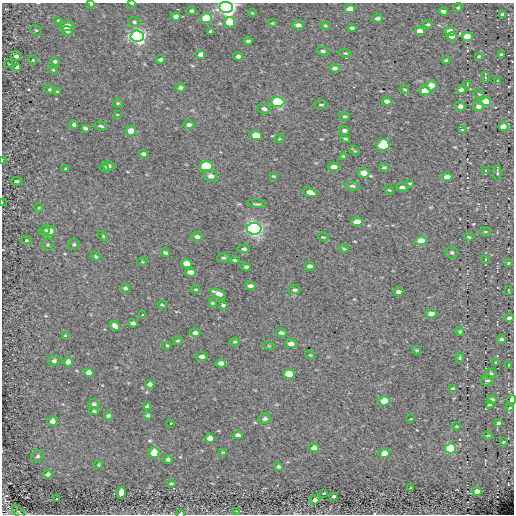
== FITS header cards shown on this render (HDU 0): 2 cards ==
NAXIS1  =                  512
NAXIS2  =                  512

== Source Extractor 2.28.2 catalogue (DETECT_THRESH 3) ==
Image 512 x 512 px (HDU 0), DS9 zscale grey, 1 PNG px = 1 image px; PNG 516 x 516 px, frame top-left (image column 1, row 512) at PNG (2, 3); each listed source drawn as its Kron ellipse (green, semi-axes under 4 px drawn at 4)
Background -0.0613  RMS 5.3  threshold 16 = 3 sigma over >= 5 px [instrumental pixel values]
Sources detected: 211; all 211 listed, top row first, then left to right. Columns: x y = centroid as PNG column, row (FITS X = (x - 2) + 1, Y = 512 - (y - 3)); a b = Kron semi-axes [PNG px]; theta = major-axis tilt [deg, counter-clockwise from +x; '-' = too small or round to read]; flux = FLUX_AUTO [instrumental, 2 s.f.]
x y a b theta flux
132 3 4 2 - 430
91 4 3 3 - 370
226 7 7 5 -2 210000
458 8 4 3 - 470
350 9 5 4 - 5200
191 11 4 3 - 880
443 11 5 3 - 1100
252 13 4 4 - 290
502 14 4 3 - 1000
176 16 4 4 - 1900
206 18 5 4 - 18000
377 18 5 4 - 860
58 20 3 2 - 290
134 22 6 5 - 740
229 22 6 5 - 11000
272 23 3 3 - 320
428 24 4 4 - 560
298 25 5 4 - 1700
325 25 5 3 - 410
67 26 7 4 17 4200
352 28 4 3 - 990
36 30 6 5 - 580
67 31 5 4 - 1300
211 31 4 3 - 630
420 31 5 4 - 4300
450 31 5 4 - 5800
137 36 7 5 -4 110000
452 36 5 4 - 3100
467 37 5 4 - 9300
248 41 4 3 - 860
323 51 6 4 -8 720
345 53 7 4 -9 500
201 54 5 4 - 3100
501 54 3 3 - 420
16 56 5 5 - 1300
238 56 5 4 - 1500
479 56 3 3 - 440
33 60 4 4 - 470
160 60 4 3 - 1300
446 60 4 2 - 550
55 61 4 4 - 820
9 64 3 2 - 220
17 67 4 4 - 1400
334 68 5 4 - 1200
53 70 5 4 - 410
485 77 5 2 - 410
497 80 2 2 - 180
467 84 4 2 - 330
431 85 5 5 - 3800
180 88 5 3 - 1000
49 89 5 4 - 600
404 89 5 3 - 450
461 90 4 4 - 1500
425 91 5 4 - 4800
57 92 3 3 - 340
479 94 5 3 - 380
387 101 5 4 - 1300
278 102 6 5 - 39000
486 102 5 4 - 12000
118 103 5 4 - 440
321 105 7 3 0 370
460 106 5 4 - 1400
478 106 6 4 -7 1700
264 109 6 4 -14 1100
117 114 4 2 - 230
345 116 5 4 - 530
74 125 4 3 - 1100
189 125 5 4 - 1100
101 126 6 4 -17 680
503 127 5 4 - 6000
85 128 4 3 - 840
344 130 5 3 - 980
462 130 4 3 - 260
131 131 5 4 - 6700
256 135 6 4 -3 8300
279 139 4 3 - 320
346 139 4 3 - 490
383 145 6 5 - 17000
355 151 5 4 - 390
143 154 4 3 - 960
344 156 4 3 - 490
2 160 3 2 - 230
109 166 6 4 4 1000
206 166 6 5 - 26000
334 167 6 4 -5 2200
384 167 5 3 - 610
104 168 4 3 - 550
66 169 3 3 - 600
485 171 3 2 - 280
363 173 6 4 -3 4000
497 173 8 3 88 720
211 176 7 5 -10 2000
274 176 4 2 - 310
447 177 5 4 - 3000
17 181 5 4 - 690
410 183 4 3 - 370
352 186 7 4 -6 820
402 187 6 4 -2 1100
389 190 5 4 - 400
310 192 7 4 -18 2800
2 202 3 2 - 410
257 204 9 3 -6 640
39 207 4 3 - 340
357 222 6 4 0 4000
254 229 7 6 - 100000
44 230 6 4 26 810
49 231 6 5 - 4100
485 232 6 4 -11 540
103 236 6 4 -46 420
197 237 6 4 -9 1200
323 237 5 3 - 360
469 237 4 3 - 360
26 240 5 5 - 630
421 241 6 4 3 7000
74 244 6 5 - 710
48 245 6 5 - 590
244 249 6 4 3 670
344 249 5 3 - 400
165 253 5 3 - 900
452 253 6 6 - 790
95 256 5 4 - 510
223 258 6 4 4 510
235 260 5 3 - 530
485 260 4 2 - 290
142 262 5 3 - 300
186 263 6 4 -13 3600
508 263 4 4 - 420
309 266 5 3 - 1000
246 267 4 3 - 740
190 272 6 4 -6 2200
250 286 5 4 - 1300
125 288 4 3 - 930
196 289 4 3 - 360
295 290 6 4 3 760
509 291 3 2 - 220
398 292 5 3 - 1300
218 294 8 4 -22 3000
212 303 4 3 - 420
162 305 4 3 - 360
223 305 4 3 - 700
431 314 5 4 - 2200
143 315 4 2 - 250
509 318 4 3 - 1300
133 323 4 3 - 1200
115 326 5 4 - 1500
460 331 4 4 - 540
195 333 5 4 - 1100
281 333 5 3 - 960
66 336 4 3 - 830
501 339 4 3 - 850
177 341 5 3 - 420
235 342 5 4 - 400
291 344 6 4 -3 2000
167 345 4 3 - 410
269 346 6 3 -19 310
417 350 4 4 - 420
310 355 5 3 - 310
201 356 6 4 -6 1400
460 358 5 4 - 480
54 361 5 5 - 1000
68 362 4 4 - 2200
496 362 4 3 - 340
221 363 5 4 - 1800
508 365 3 2 - 210
89 373 5 4 - 3300
289 374 6 4 -3 10000
491 374 6 5 - 950
487 381 7 5 13 760
150 384 4 4 - 1400
453 388 4 2 - 520
492 400 4 3 - 1000
512 400 4 3 - 3100
384 401 5 4 - 10000
94 404 5 5 - 870
489 404 4 3 - 940
147 406 4 4 - 1000
510 408 4 3 - 360
94 411 5 3 - 490
148 415 4 3 - 640
108 416 4 4 - 1100
265 419 6 5 - 800
411 419 4 3 - 280
52 421 5 5 - 2000
171 423 2 2 - 290
498 423 3 3 - 710
457 426 4 3 - 340
238 435 5 4 - 1100
488 435 4 3 - 330
210 438 5 4 - 2800
503 442 3 2 - 350
314 448 5 4 - 2400
451 449 5 5 - 26000
223 452 4 3 - 350
154 453 5 5 - 13000
384 453 5 4 - 3400
38 456 7 5 45 830
168 459 4 4 - 1000
98 465 4 3 - 370
278 467 4 3 - 600
48 474 4 4 - 1100
171 483 3 2 - 350
410 488 3 2 - 260
477 492 4 4 - 3600
121 493 6 4 -88 3500
324 493 3 2 - 250
334 496 4 3 - 700
57 499 3 2 - 240
315 500 5 4 - 2100
236 511 3 2 - 240
19 512 8 3 -42 520
181 513 3 2 - 310
At the frame edge (FLAGS 8, measured only in part): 7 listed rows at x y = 132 3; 91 4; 226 7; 2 160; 2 202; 512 400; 181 513

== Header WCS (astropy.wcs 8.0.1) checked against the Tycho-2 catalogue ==
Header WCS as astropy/WCSLIB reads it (CRVAL/CRPIX/CD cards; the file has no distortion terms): RA---TAN/DEC--TAN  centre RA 08:47:33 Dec -43:46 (131.89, -43.77 deg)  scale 1.22 arcsec/px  FOV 10.4' x 10.4'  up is -36 deg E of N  parity normal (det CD < 0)
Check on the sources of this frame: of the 60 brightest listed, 3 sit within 2.0 arcsec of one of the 9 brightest Tycho-2 stars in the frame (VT <= 12.32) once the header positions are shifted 0.33 arcsec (0.19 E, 0.27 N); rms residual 0.79 arcsec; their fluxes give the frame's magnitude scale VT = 22.11 - 2.5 log10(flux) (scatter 0.28 mag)
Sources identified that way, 3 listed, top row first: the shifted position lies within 2.0 arcsec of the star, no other Tycho-2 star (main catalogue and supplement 1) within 4.0 arcsec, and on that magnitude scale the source's flux lands within +1.5 / -3 mag of the star's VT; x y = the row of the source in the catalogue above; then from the Tycho-2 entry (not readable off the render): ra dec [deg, ICRS J2000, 3 dp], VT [Tycho-2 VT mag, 2 dp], TYC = Tycho-2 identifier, HIP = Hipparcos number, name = IAU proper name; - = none
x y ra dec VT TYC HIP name
206 18 131.842 -43.698 11.78 7687-840-1 - -
278 102 131.838 -43.735 10.64 7687-1742-1 - -
486 102 131.759 -43.776 11.63 7687-1158-1 - -